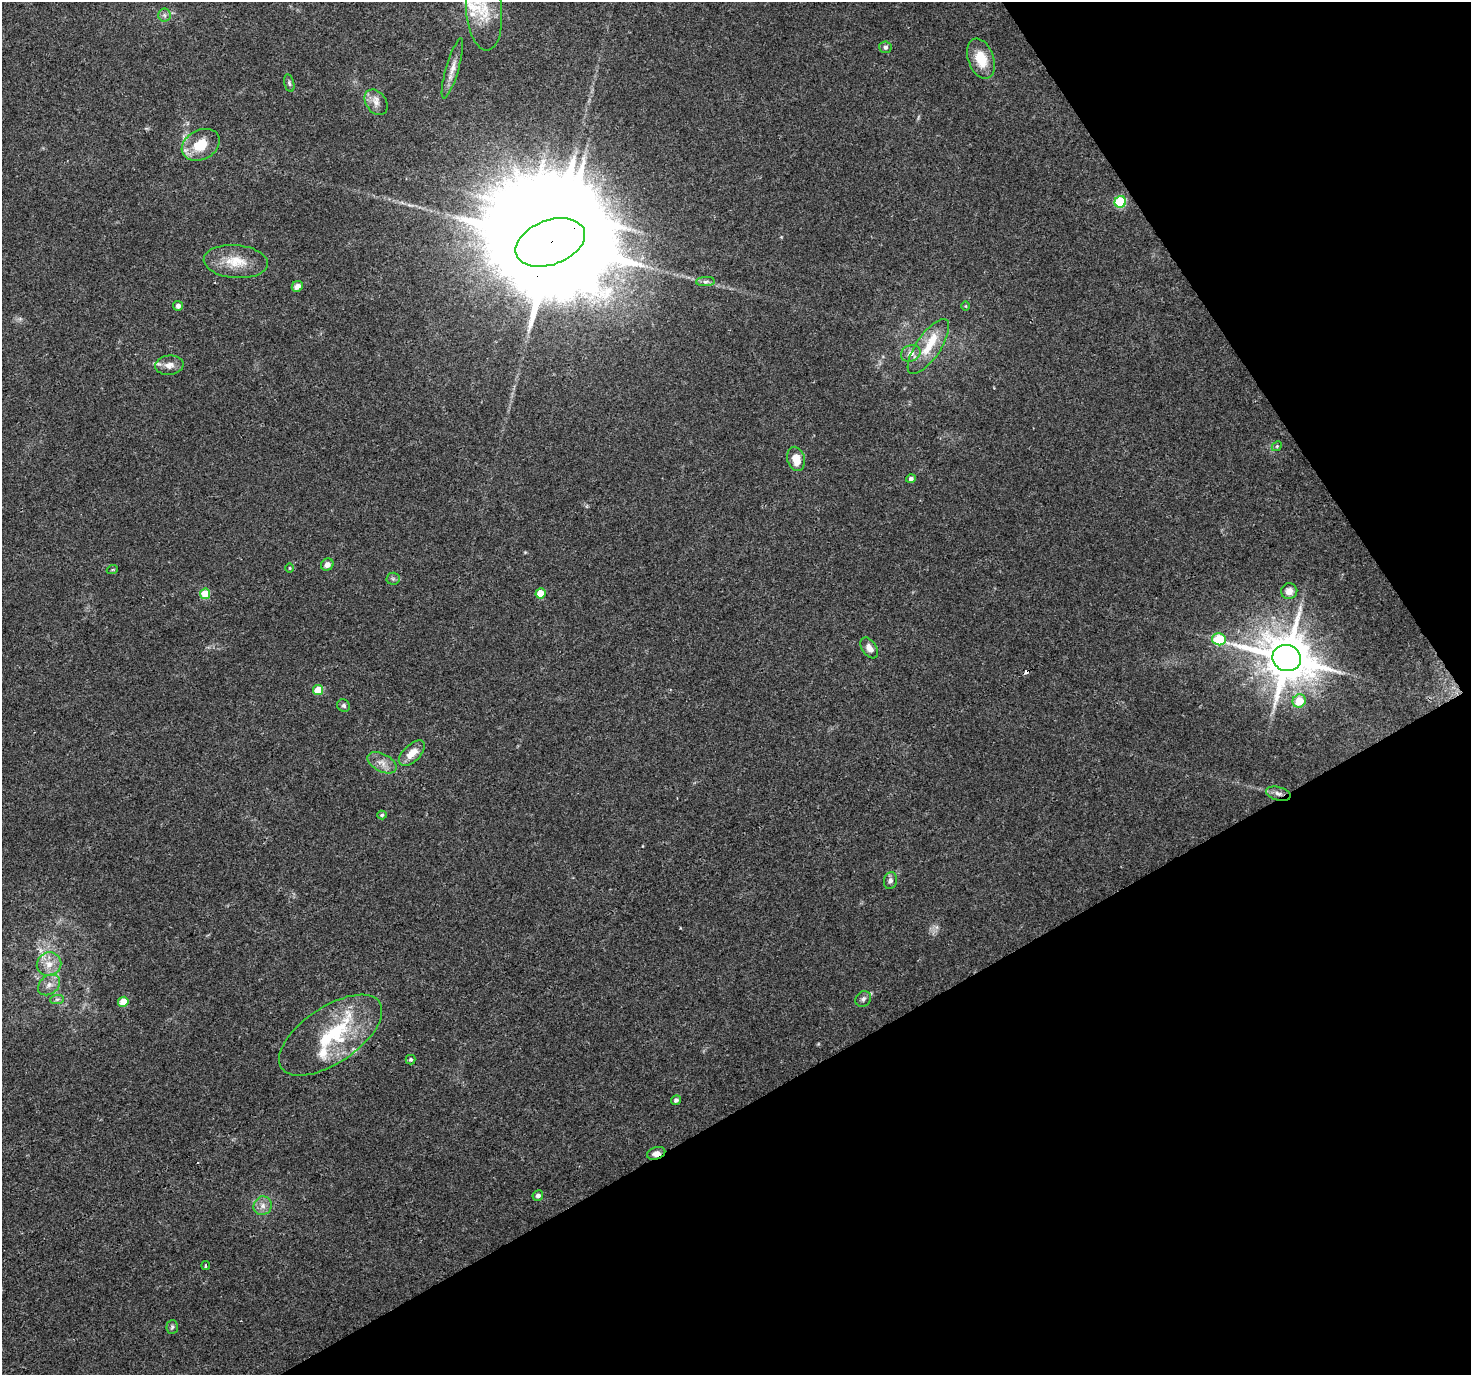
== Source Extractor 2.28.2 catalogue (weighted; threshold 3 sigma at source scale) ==
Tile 12 of 4 x 4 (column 4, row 3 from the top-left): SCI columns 4413-5881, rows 1552-2924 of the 5881 x 5789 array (HDU 1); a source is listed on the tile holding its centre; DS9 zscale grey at full resolution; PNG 1473 x 1377 px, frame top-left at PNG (2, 2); each listed source drawn as its Kron ellipse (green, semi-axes under 4 px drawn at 4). Shown black and unused: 28% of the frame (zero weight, under 3 of 4 exposures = <1% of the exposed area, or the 3 px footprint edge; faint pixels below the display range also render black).
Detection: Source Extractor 2.28.2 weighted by HDU 2 'WHT'; one run over the whole footprint, this tile lists its part. Background 0.0346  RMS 0.0036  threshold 0.0163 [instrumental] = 3 sigma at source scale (4.5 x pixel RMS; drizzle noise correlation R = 1.50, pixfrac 1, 0.0396/0.0396 arcsec/px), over >= 5 px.
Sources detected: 61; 2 inside a brighter object's white glare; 1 cosmic-ray / hot-pixel residue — neither listed nor drawn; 6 inside a brighter listed object's ellipse — not listed separately; the other 52 listed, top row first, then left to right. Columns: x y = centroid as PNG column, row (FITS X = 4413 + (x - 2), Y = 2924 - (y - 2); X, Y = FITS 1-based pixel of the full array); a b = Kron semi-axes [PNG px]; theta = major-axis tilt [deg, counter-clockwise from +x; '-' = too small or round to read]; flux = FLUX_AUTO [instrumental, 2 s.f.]
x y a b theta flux
484 11 40 18 -85 13
164 15 6 6 - 0.96
885 47 6 6 - 0.87
981 59 21 13 -69 8.7
452 68 31 6 74 3.6
289 83 9 5 -76 0.81
376 102 14 10 -56 2.8
201 145 20 14 28 9.8
1120 202 6 5 - 29
550 242 36 22 20 16000
236 262 32 16 -5 9.4
705 282 9 4 1 1.1
297 286 6 5 - 2.3
178 306 5 5 - 1.6
966 306 5 3 - 0.29
928 347 32 12 56 9.2
911 353 10 8 24 2.3
169 365 14 9 7 2.8
1277 446 5 4 - 0.52
796 459 12 8 -75 5.2
911 478 5 4 - 1.2
327 565 6 5 - 2.1
290 568 5 3 - 0.34
112 570 5 3 - 0.38
393 579 6 6 - 0.8
1289 591 8 8 - 2.6
540 593 5 5 - 8.2
205 594 5 5 - 9.2
1219 639 7 6 - 20
869 648 11 7 -55 2.6
1287 658 14 13 - 1900
318 690 5 5 - 9.4
1299 701 7 6 - 8.6
344 706 7 6 - 0.82
412 753 16 8 43 4.7
382 763 16 9 -27 3.2
1278 794 13 6 -15 2
382 815 5 4 - 0.64
890 880 9 6 79 1.3
49 964 12 11 - 4.6
49 985 12 9 38 2.8
57 999 7 4 1 0.78
863 999 8 7 - 1.1
123 1002 5 5 - 6.6
331 1035 59 28 34 31
411 1060 5 5 - 0.61
676 1100 5 4 - 0.99
656 1153 9 6 19 2.2
538 1196 5 5 - 1.4
263 1206 9 8 - 2.3
206 1266 4 3 - 0.52
172 1327 7 5 87 0.77
Overlapping masked pixels (flux is a lower limit): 3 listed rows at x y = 550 242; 1278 794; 656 1153
Isophote crosses this tile's border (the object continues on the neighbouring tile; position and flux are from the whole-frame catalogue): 1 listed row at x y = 484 11